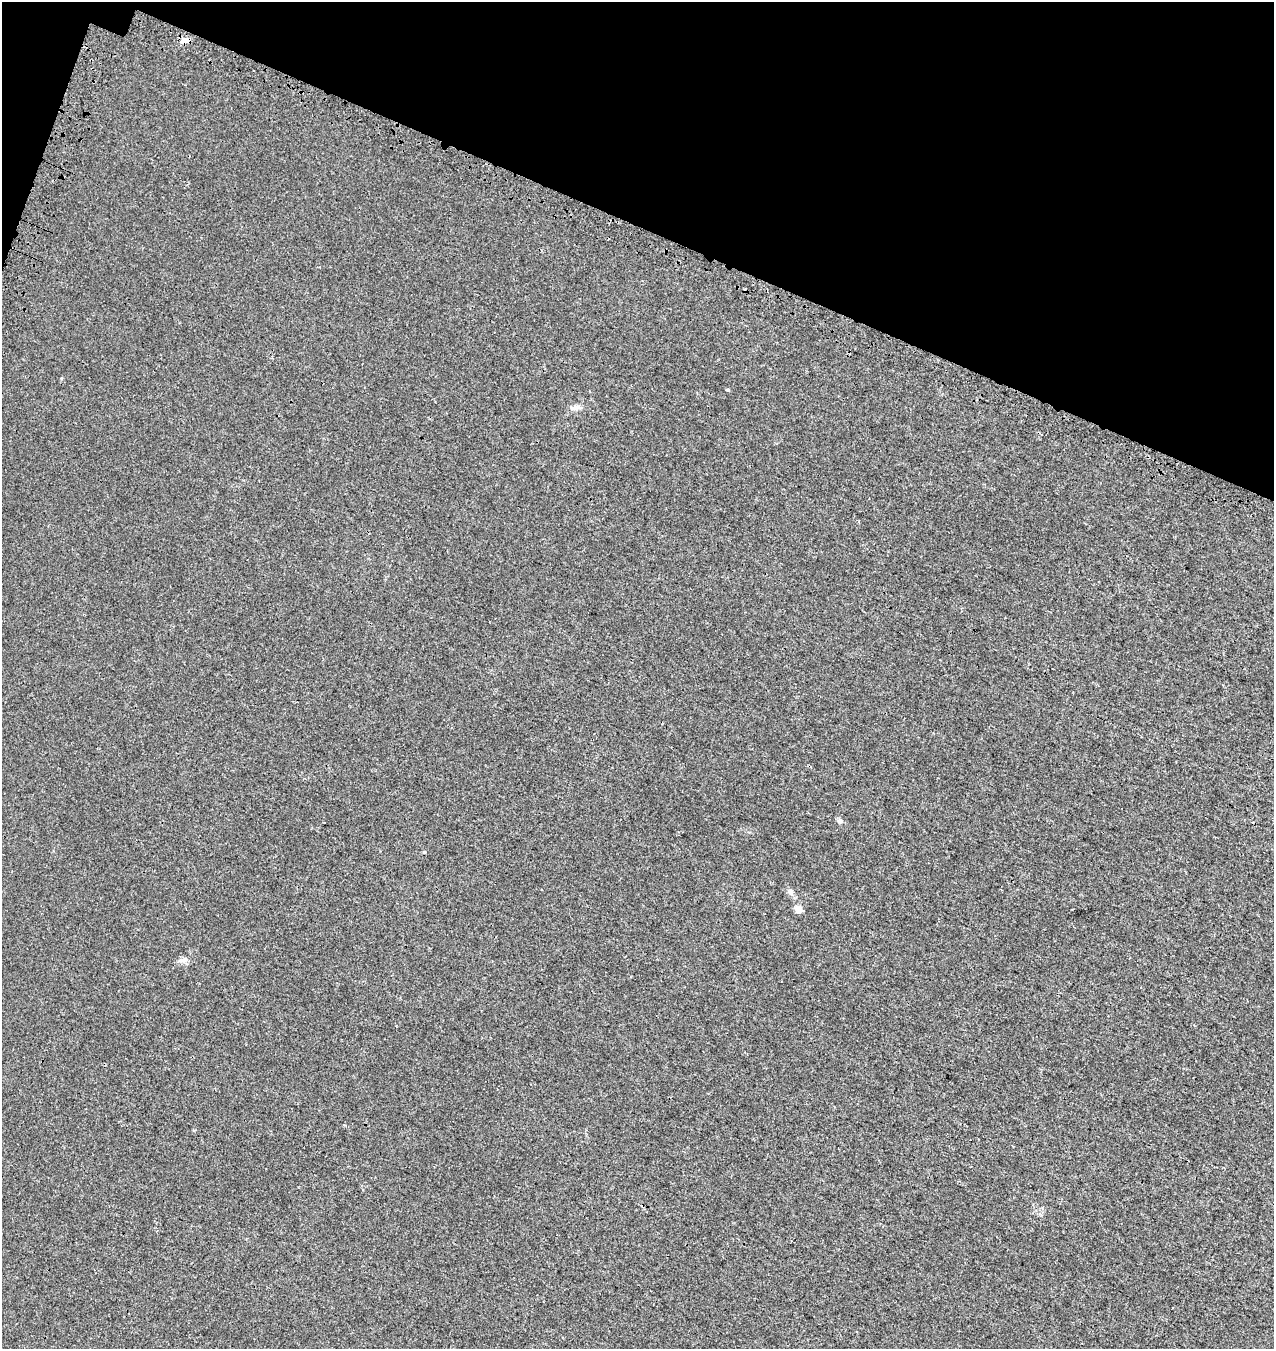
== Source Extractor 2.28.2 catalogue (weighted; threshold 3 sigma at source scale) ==
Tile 2 of 4 x 4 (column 2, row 1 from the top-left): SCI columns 1600-2871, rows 4184-5530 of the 5806 x 5664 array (HDU 1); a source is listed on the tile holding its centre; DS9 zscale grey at full resolution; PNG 1276 x 1351 px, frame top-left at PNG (2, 2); no overlay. Shown black and unused: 18% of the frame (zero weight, under 3 of 4 exposures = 9% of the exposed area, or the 3 px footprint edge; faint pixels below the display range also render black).
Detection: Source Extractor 2.28.2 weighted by HDU 2 'WHT'; one run over the whole footprint, this tile lists its part. Background 0.00173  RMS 0.0029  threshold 0.013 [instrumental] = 3 sigma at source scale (4.5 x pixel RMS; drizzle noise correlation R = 1.50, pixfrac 1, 0.0396/0.0396 arcsec/px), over >= 5 px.
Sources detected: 8; all 8 listed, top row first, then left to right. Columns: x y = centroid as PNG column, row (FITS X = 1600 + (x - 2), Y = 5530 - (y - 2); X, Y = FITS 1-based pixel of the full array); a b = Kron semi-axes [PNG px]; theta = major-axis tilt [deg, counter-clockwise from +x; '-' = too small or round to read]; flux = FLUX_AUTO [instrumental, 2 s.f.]
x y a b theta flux
185 40 10 7 17 1.6
728 390 5 3 - 0.28
575 408 15 6 10 1.3
840 821 7 6 - 0.79
424 852 4 4 - 0.25
791 892 7 7 - 0.74
798 909 9 8 - 1.7
184 960 12 6 25 1.1